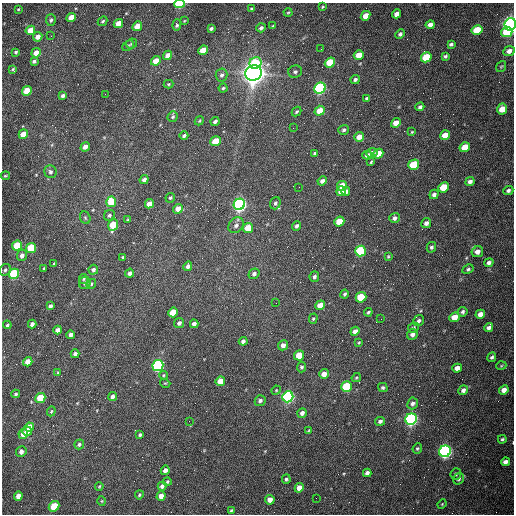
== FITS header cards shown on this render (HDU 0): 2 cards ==
NAXIS1  =                  512 /fastest changing axis
NAXIS2  =                  512 /next to fastest changing axis

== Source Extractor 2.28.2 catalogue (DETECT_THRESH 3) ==
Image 512 x 512 px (HDU 0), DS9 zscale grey, 1 PNG px = 1 image px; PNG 516 x 516 px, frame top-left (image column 1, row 512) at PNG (2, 3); each listed source drawn as its Kron ellipse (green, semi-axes under 4 px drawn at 4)
Background 1560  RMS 24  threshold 71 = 3 sigma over >= 5 px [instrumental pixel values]
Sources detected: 213; all 213 listed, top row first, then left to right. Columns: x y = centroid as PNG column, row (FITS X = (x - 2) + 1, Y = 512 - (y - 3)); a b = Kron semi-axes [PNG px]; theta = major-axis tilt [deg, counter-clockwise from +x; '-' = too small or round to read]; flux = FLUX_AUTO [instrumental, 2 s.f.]
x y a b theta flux
179 4 5 3 - 1.2e+05
322 7 3 3 - 1.7e+03
18 9 3 2 - 1.3e+03
252 9 4 3 - 2.5e+03
288 12 4 3 - 1.5e+03
397 14 5 4 - 7.7e+03
366 16 5 4 - 1.6e+04
71 18 5 4 - 1.8e+04
51 20 6 5 - 3.5e+03
103 21 5 3 - 2.2e+03
184 21 4 3 - 1.3e+03
118 23 5 4 - 1.6e+04
510 24 6 5 - 1.1e+06
177 25 5 4 - 3.0e+03
430 25 4 4 - 7.0e+03
137 26 5 4 - 2.0e+04
273 26 3 3 - 1.5e+03
211 28 4 3 - 3.4e+03
261 28 5 4 - 4.0e+03
30 30 5 4 - 2.0e+04
477 30 5 5 - 5.4e+04
507 32 5 5 - 4.4e+04
400 34 5 4 - 4.1e+03
51 36 3 3 - 1.6e+03
38 37 5 4 - 9.4e+03
131 44 6 5 - 2.3e+03
451 44 4 3 - 3.4e+03
128 46 6 4 40 2.2e+03
321 49 2 2 - 8.0e+02
203 50 5 4 - 2.6e+04
509 51 6 5 - 8.9e+03
16 52 4 3 - 2.1e+03
36 53 5 4 - 1.2e+04
168 55 5 4 - 1.0e+04
359 55 5 4 - 2.3e+04
445 56 4 3 - 2.8e+03
426 57 5 5 - 6.1e+04
34 61 4 3 - 3.4e+03
156 61 5 4 - 1.6e+04
255 63 6 5 - 5.6e+04
330 63 5 5 - 6.9e+04
501 66 6 4 52 1.9e+03
13 69 4 3 - 2.0e+03
295 72 7 6 - 3.9e+03
253 73 8 7 - 2.2e+06
221 75 6 6 - 4.0e+03
355 79 5 4 - 3.8e+03
168 84 5 4 - 2.0e+03
223 88 4 4 - 1.9e+03
320 88 6 5 - 3.5e+05
27 91 5 4 - 4.4e+04
105 94 2 2 - 8.6e+02
63 96 4 3 - 3.9e+03
367 98 4 3 - 2.5e+03
420 107 4 4 - 3.7e+03
502 109 5 5 - 2.2e+04
320 111 5 4 - 2.3e+04
297 112 5 4 - 2.5e+03
173 117 5 5 - 2.7e+03
199 121 5 3 - 1.5e+03
215 121 4 3 - 4.1e+03
396 123 5 4 - 1.4e+04
293 128 2 2 - 7.5e+02
344 130 5 5 - 3.2e+03
412 132 4 3 - 1.5e+03
23 134 5 4 - 2.4e+04
184 135 4 3 - 3.0e+03
445 135 5 4 - 1.8e+04
359 137 5 4 - 1.3e+04
215 141 5 4 - 3.5e+04
85 147 5 4 - 8.1e+03
465 147 5 4 - 2.6e+04
315 153 4 3 - 2.5e+03
372 153 6 4 19 7.4e+03
378 154 5 4 - 2.2e+04
367 155 5 4 - 4.2e+03
371 162 4 3 - 1.8e+03
414 165 5 5 - 6.7e+04
50 172 6 6 - 4.6e+03
5 176 4 3 - 1.6e+03
144 180 5 4 - 6.1e+03
322 181 5 4 - 5.9e+03
470 182 5 4 - 5.8e+03
342 186 5 5 - 2.7e+04
299 187 2 2 - 9.0e+02
443 187 5 5 - 4.9e+04
508 190 5 4 - 4.0e+03
341 191 5 4 - 1.3e+04
346 191 4 3 - 4.3e+03
434 194 5 4 - 4.8e+03
170 198 5 4 - 2.6e+03
111 202 5 5 - 4.6e+04
275 203 6 5 - 3.9e+03
149 204 5 4 - 1.5e+04
239 204 6 5 - 7.2e+05
178 209 5 4 - 1.3e+04
109 215 6 5 - 3.6e+03
85 218 6 5 - 2.4e+03
394 218 5 4 - 4.7e+03
128 220 4 3 - 1.9e+03
339 221 5 4 - 2.9e+04
426 223 5 4 - 5.8e+03
113 225 6 4 67 4.2e+04
236 225 8 7 - 6.3e+03
296 226 5 4 - 4.0e+03
248 228 5 5 - 3.8e+04
17 246 5 5 - 7.0e+04
431 247 5 4 - 3.3e+03
31 248 5 5 - 8.2e+04
361 251 5 5 - 1.7e+05
477 252 6 5 - 9.9e+03
22 255 6 5 - 6.3e+03
388 256 4 3 - 1.7e+03
123 257 4 3 - 2.5e+03
54 263 3 2 - 1.2e+03
489 263 5 4 - 4.7e+03
188 266 5 4 - 5.4e+03
44 269 3 3 - 1.8e+03
468 269 6 4 29 2.9e+03
5 270 6 5 - 3.7e+03
93 270 5 4 - 3.9e+03
130 273 4 4 - 5.7e+03
14 274 5 5 - 1.4e+05
254 274 6 5 - 4.4e+03
314 277 5 4 - 3.9e+03
83 279 5 3 - 1.7e+03
85 283 6 5 - 3.6e+03
91 284 5 4 - 2.2e+03
345 294 4 4 - 2.7e+03
361 297 5 5 - 6.7e+04
276 303 2 2 - 8.6e+02
320 305 5 4 - 1.7e+04
50 306 4 3 - 4.3e+03
173 312 5 4 - 3.4e+04
368 312 4 3 - 2.4e+03
463 312 5 4 - 3.4e+03
480 314 5 4 - 1.1e+04
454 317 5 4 - 2.0e+04
313 319 5 4 - 2.2e+03
381 319 2 2 - 8.3e+02
419 321 6 5 - 3.9e+03
179 323 5 4 - 4.5e+03
32 324 4 4 - 5.6e+03
194 324 4 4 - 6.3e+03
7 325 4 3 - 2.7e+03
413 328 6 5 - 3.1e+03
489 328 4 4 - 5.2e+03
58 330 4 4 - 7.0e+03
355 331 5 4 - 6.8e+03
412 334 6 5 - 6.8e+03
71 335 4 4 - 6.0e+03
243 341 4 4 - 5.0e+03
359 342 4 3 - 1.5e+03
283 345 5 5 - 8.3e+03
75 354 4 4 - 4.9e+03
299 355 5 5 - 3.1e+04
492 357 5 3 - 3.1e+03
28 362 5 4 - 1.4e+04
158 366 5 5 - 3.5e+05
501 366 5 3 - 1.4e+03
302 367 5 4 - 2.8e+03
457 368 5 4 - 1.2e+04
58 372 4 3 - 1.5e+03
324 374 5 4 - 1.1e+04
164 375 4 4 - 1.8e+03
356 378 5 4 - 1.8e+03
220 381 5 4 - 2.2e+04
165 383 5 3 - 1.2e+03
346 387 5 5 - 1.1e+05
383 388 5 4 - 2.5e+03
276 390 5 4 - 1.5e+03
463 390 5 4 - 5.6e+03
504 390 5 4 - 1.0e+04
16 394 4 4 - 2.4e+03
112 397 5 4 - 5.8e+03
288 397 5 5 - 4.3e+05
40 398 5 5 - 5.0e+04
260 401 5 5 - 4.0e+03
413 403 6 5 - 4.8e+03
51 411 5 4 - 2.0e+03
302 413 5 4 - 5.9e+03
411 419 6 5 - 5.7e+05
189 421 2 2 - 5.0e+02
380 421 5 4 - 4.3e+03
29 427 4 4 - 1.7e+04
309 430 4 3 - 1.4e+03
27 431 5 4 - 1.5e+04
23 434 5 4 - 1.0e+04
140 435 3 3 - 2.7e+03
502 439 4 4 - 2.4e+03
79 444 5 5 - 3.0e+03
417 448 5 4 - 2.2e+03
445 451 6 5 - 6.4e+05
21 452 5 5 - 6.4e+03
505 462 4 4 - 7.8e+03
165 470 4 4 - 7.2e+03
367 473 4 4 - 6.0e+03
456 474 6 5 - 3.4e+03
286 479 5 4 - 2.7e+03
459 479 6 5 - 3.5e+03
167 481 4 3 - 1.9e+03
99 486 4 3 - 1.7e+03
162 486 4 4 - 4.7e+03
299 488 5 4 - 1.3e+04
139 495 4 3 - 1.8e+03
18 496 5 4 - 9.7e+03
161 496 5 4 - 1.4e+04
316 498 2 2 - 3.2e+03
270 500 5 4 - 1.3e+04
102 501 5 3 - 1.4e+03
442 504 5 3 - 1.4e+03
54 506 6 5 - 4.1e+04
231 511 4 3 - 2.1e+03
At the frame edge (FLAGS 8, measured only in part): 3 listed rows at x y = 179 4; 510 24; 502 439